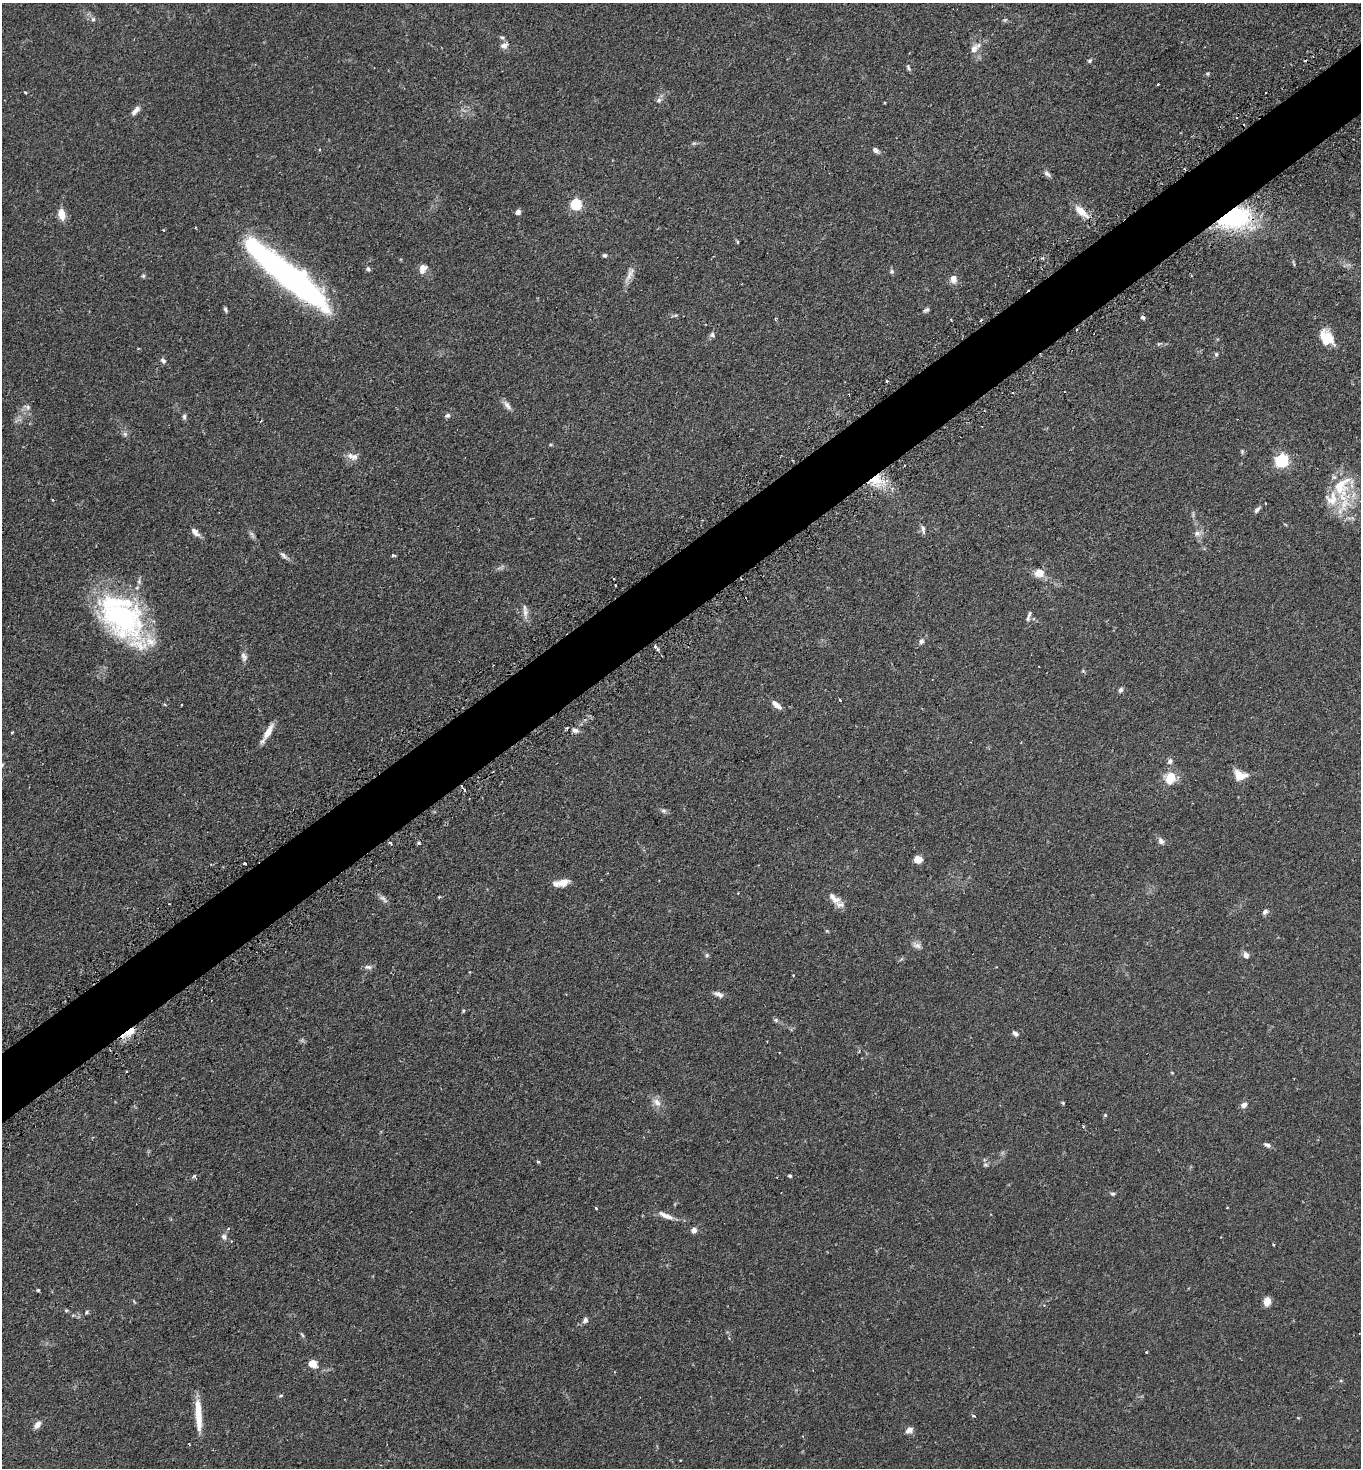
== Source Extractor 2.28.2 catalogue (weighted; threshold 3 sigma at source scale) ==
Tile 10 of 4 x 4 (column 2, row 3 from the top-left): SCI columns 1547-2905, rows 1513-2978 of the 5949 x 5957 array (HDU 1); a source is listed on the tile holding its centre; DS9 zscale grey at full resolution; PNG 1363 x 1470 px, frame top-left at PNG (2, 3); no overlay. Shown black and unused: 5% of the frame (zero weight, under 2 of 3 exposures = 4% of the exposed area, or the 3 px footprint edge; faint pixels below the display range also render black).
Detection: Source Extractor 2.28.2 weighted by HDU 2 'WHT'; one run over the whole footprint, this tile lists its part. Background 0.131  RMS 0.0059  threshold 0.0263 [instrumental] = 3 sigma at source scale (4.5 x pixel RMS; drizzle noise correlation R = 1.50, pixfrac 1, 0.05/0.05 arcsec/px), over >= 5 px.
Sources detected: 148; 1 too faint to see at this stretch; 1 inside a brighter object's white glare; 9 cosmic-ray / hot-pixel residue — not listed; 8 inside a brighter listed object's ellipse — not listed separately; the other 129 listed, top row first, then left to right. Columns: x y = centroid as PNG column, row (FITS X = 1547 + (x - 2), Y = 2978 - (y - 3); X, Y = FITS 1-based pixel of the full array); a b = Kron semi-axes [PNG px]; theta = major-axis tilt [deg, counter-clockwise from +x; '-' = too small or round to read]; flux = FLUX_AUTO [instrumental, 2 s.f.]
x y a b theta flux
93 19 6 6 - 1.2
502 38 8 4 -22 1
504 46 11 8 20 2.6
974 49 15 10 55 4.1
1090 60 6 5 - 0.96
908 68 8 4 -69 1
1158 84 3 2 - 0.57
25 92 3 3 - 0.66
1266 93 3 3 - 1.1
659 100 8 7 - 1.6
135 110 14 6 49 2.9
694 143 6 4 18 0.87
875 150 8 5 -38 2
1047 174 11 6 -46 1.6
576 204 5 5 - 53
1081 211 21 8 -41 7.3
518 212 6 5 - 2
61 214 15 9 -78 5.2
1233 217 22 13 8 91
738 242 5 3 - 0.56
605 255 5 5 - 1.1
1294 263 11 2 -72 0.81
368 269 6 5 - 1.1
423 269 12 8 66 3.8
892 271 7 6 - 1.1
630 274 26 7 65 4.3
143 276 5 4 - 0.81
292 278 76 20 -39 190
953 279 11 8 -87 3.5
225 309 7 4 -67 1
926 310 8 5 33 1.2
1143 317 6 5 - 1.1
951 320 3 2 - 0.52
1076 330 3 2 - 0.53
712 335 7 6 - 1.3
1327 338 18 12 -52 13
1216 354 6 5 - 0.96
163 361 7 6 - 1.5
887 381 3 3 - 0.68
507 405 14 6 -54 2.6
27 407 11 6 -30 2
447 415 7 5 31 1.3
184 417 9 5 -85 1.3
261 421 3 2 - 0.46
125 434 7 5 -45 1.4
1242 451 6 5 - 0.79
350 455 9 8 - 2.9
1282 460 6 6 - 100
875 480 18 13 13 13
1342 487 41 28 74 29
1257 510 9 5 50 1.5
923 529 13 5 -81 1.8
195 532 13 6 -46 3.1
1197 533 9 8 - 2.6
283 555 13 5 -43 1.9
393 555 5 3 - 0.85
1039 573 5 5 - 12
613 578 3 3 - 2.3
525 612 17 7 -88 3.3
122 617 69 34 -46 100
1028 619 7 5 83 1.1
921 641 7 6 - 1.6
655 646 4 3 - 1.6
658 649 4 3 - 1
244 657 12 7 -75 2.2
1083 671 6 3 -18 0.59
1121 690 7 5 60 1.3
840 700 3 3 - 1.6
777 705 13 5 -40 3.7
575 730 9 6 -9 2
12 732 3 2 - 0.9
268 733 24 6 60 6
1170 761 9 7 57 1.8
2 765 6 5 - 0.81
1240 775 13 10 -17 8.7
1170 777 13 11 60 11
664 811 7 6 - 1.4
1161 841 9 6 -54 2.1
391 843 4 2 - 1.2
918 859 7 6 - 5.5
245 863 3 3 - 1.4
563 883 14 8 15 5
738 893 3 2 - 0.37
439 897 3 3 - 0.76
383 899 14 5 -44 2.1
839 904 17 8 -18 3.4
1265 912 7 6 - 1.5
917 945 12 7 -23 2.5
707 955 6 5 - 0.9
1246 955 9 7 -59 2.2
901 959 8 3 44 0.74
368 967 11 6 -1 1.8
718 994 13 6 -24 2.3
463 1011 5 3 - 0.6
776 1020 7 5 -2 1
130 1032 19 8 36 6.9
1015 1034 7 5 -40 1.6
127 1072 3 2 - 0.61
657 1102 13 8 -47 4
1063 1103 5 4 - 0.58
1244 1105 8 6 30 2.3
1105 1115 4 3 - 0.83
1083 1126 4 3 - 0.64
1267 1145 10 5 -24 1.6
538 1161 5 4 - 0.71
985 1165 7 4 -18 0.93
194 1176 4 3 - 1.9
790 1176 4 3 - 1.1
1113 1194 6 5 - 1.1
1227 1207 3 2 - 0.43
596 1208 3 3 - 0.64
666 1216 23 7 -23 4.6
228 1228 4 3 - 0.69
694 1230 6 5 - 3
224 1237 8 7 - 2
1221 1237 3 2 - 0.37
38 1290 4 4 - 0.65
1267 1301 9 7 77 4.6
66 1310 5 4 - 0.64
87 1312 5 5 - 0.82
585 1320 8 6 57 1.7
302 1335 8 4 -53 0.95
1146 1352 2 2 - 0.46
313 1364 11 9 -29 5.5
281 1395 5 3 - 0.64
198 1415 37 7 -87 13
974 1416 5 3 - 0.73
37 1425 11 7 49 2.9
909 1430 9 7 34 2.8
Overlapping masked pixels (flux is a lower limit): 3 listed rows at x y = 1233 217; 875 480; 130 1032
Isophote crosses this tile's border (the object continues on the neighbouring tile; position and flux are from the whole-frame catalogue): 1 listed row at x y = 2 765